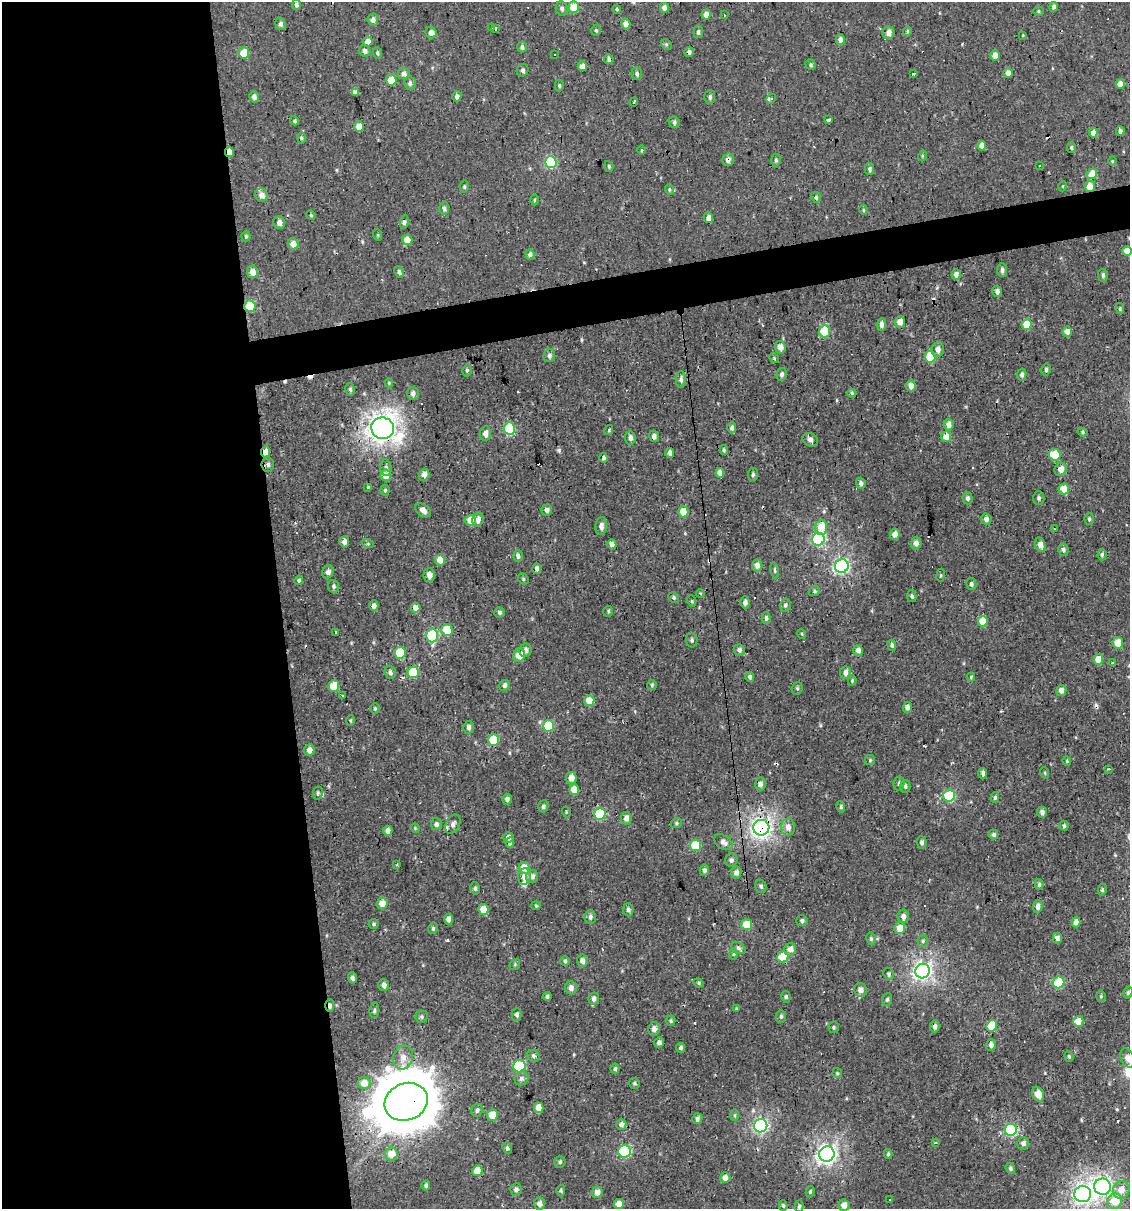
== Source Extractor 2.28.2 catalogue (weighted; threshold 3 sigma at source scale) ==
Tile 9 of 4 x 4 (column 1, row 3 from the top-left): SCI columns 22-1149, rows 1208-2414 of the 4599 x 4829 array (HDU 1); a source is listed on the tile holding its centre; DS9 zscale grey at full resolution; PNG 1132 x 1211 px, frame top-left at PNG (2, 2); each listed source drawn as its Kron ellipse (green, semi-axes under 4 px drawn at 4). Shown black and unused: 28% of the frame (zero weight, under 2 of 3 exposures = <1% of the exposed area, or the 3 px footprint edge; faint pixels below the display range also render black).
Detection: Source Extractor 2.28.2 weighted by HDU 2 'WHT'; one run over the whole footprint, this tile lists its part. Background -2.67e-04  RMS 0.0035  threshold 0.0156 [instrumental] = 3 sigma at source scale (4.5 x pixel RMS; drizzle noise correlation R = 1.50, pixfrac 1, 0.0396/0.0396 arcsec/px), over >= 5 px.
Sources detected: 387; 19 cosmic-ray / hot-pixel residue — neither listed nor drawn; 1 inside a brighter listed object's ellipse — not listed separately; the other 367 listed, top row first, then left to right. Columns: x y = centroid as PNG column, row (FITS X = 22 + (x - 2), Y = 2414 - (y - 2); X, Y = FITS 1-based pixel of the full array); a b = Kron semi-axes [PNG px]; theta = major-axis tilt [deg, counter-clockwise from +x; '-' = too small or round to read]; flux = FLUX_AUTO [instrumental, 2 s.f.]
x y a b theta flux
296 4 6 4 -90 1
574 7 5 5 - 10
1054 7 5 4 - 1
562 8 7 6 - 1
664 8 5 4 - 1.9
617 9 4 4 - 0.55
1038 11 5 4 - 0.5
706 14 5 4 - 2.5
724 15 3 2 - 0.58
373 20 6 5 - 1.4
280 24 6 5 - 1.1
626 24 5 4 - 2.3
492 27 3 3 - 1.1
495 29 4 2 - 0.35
596 30 5 4 - 0.52
907 31 5 4 - 0.46
698 32 6 5 - 0.75
431 33 6 5 - 2.3
888 33 6 6 - 2.3
1023 35 3 2 - 0.24
840 39 5 4 - 1.8
368 42 5 5 - 2.4
666 44 6 4 -44 0.52
522 47 5 5 - 0.89
365 51 6 5 - 1
689 52 5 4 - 1.3
244 53 5 5 - 7.6
377 53 5 4 - 0.63
555 54 3 2 - 0.27
995 55 5 5 - 2.4
609 59 5 4 - 1.2
811 65 5 5 - 0.71
582 66 5 4 - 2.9
522 70 6 5 - 1.1
914 73 3 3 - 2.7
1008 73 5 4 - 2.4
404 74 6 5 - 1.5
637 74 6 5 - 0.83
391 80 5 5 - 7.2
410 83 7 6 - 1.1
1120 84 5 4 - 4.1
559 85 6 4 -90 0.51
355 92 4 4 - 11
457 96 5 4 - 1.4
254 97 5 5 - 1.3
710 97 7 5 86 0.82
771 99 5 4 - 0.51
634 102 4 3 - 2.1
829 120 3 3 - 3.2
295 121 5 4 - 0.64
674 122 6 5 - 0.75
359 126 5 5 - 4.4
1120 131 5 4 - 1.5
1093 133 5 4 - 3.9
301 138 5 3 - 0.45
982 146 5 4 - 3.1
1071 147 5 4 - 0.45
642 150 5 3 - 0.33
229 152 5 4 - 3.3
922 156 5 3 - 0.41
728 160 6 6 - 1.5
776 160 6 4 -89 0.66
1112 161 5 3 - 0.31
551 162 6 6 - 27
609 166 5 4 - 0.51
1040 166 3 2 - 0.36
869 169 6 5 - 0.79
1092 174 5 5 - 5.8
1063 186 5 3 - 0.29
1090 186 5 5 - 4.1
464 187 6 4 79 0.6
670 189 5 4 - 0.55
262 195 7 6 - 2.5
816 197 5 4 - 0.61
534 200 5 3 - 0.33
444 208 7 5 -88 1
863 210 5 4 - 0.4
311 215 5 4 - 0.44
708 218 5 5 - 1.6
404 222 7 4 82 0.86
279 223 6 6 - 1.7
378 235 6 3 -72 0.34
246 236 5 4 - 0.58
407 240 5 5 - 3.9
293 244 6 5 - 3.5
1127 251 5 4 - 4.8
530 254 5 4 - 1.3
1002 270 7 5 -90 1.1
252 272 6 5 - 2.6
399 272 6 4 -64 0.88
956 275 5 4 - 1.4
1103 275 6 5 - 0.84
997 291 5 4 - 1.2
250 306 6 5 - 14
1120 309 5 4 - 0.48
900 322 5 5 - 3.1
882 324 6 4 87 1.6
1027 325 5 5 - 7
825 331 6 5 - 12
1067 331 5 5 - 2.5
780 347 6 5 - 2.5
938 349 7 6 - 1.8
549 356 6 5 - 1.1
930 357 6 5 - 12
774 358 5 4 - 0.43
467 370 6 4 77 0.58
1046 370 6 4 77 0.71
782 374 6 5 - 0.99
1022 375 6 4 78 0.96
681 380 8 5 -90 1.1
389 383 4 4 - 0.32
911 386 5 4 - 2.8
350 389 6 5 - 0.67
413 393 7 6 - 1.2
852 393 4 4 - 0.44
948 425 6 5 - 2.1
383 428 11 10 - 300
509 428 6 5 - 21
732 428 5 4 - 1.1
609 430 5 3 - 0.51
1083 432 5 4 - 0.52
485 434 7 5 80 1.9
654 436 6 4 -67 1.2
946 437 5 5 - 3.4
630 438 7 5 -84 1.2
810 440 8 6 -25 1.3
724 450 5 4 - 0.55
265 452 5 4 - 3.1
670 453 5 4 - 1.3
1055 455 6 6 - 8.1
604 458 5 4 - 0.73
268 465 7 6 - 1
386 468 8 5 -84 1.1
1061 469 7 6 - 2.8
720 473 5 4 - 2.6
753 474 6 5 - 0.74
386 475 6 5 - 3.7
424 475 6 5 - 2.1
861 483 5 5 - 0.92
368 487 3 3 - 0.45
1064 489 5 5 - 6.3
385 490 5 4 - 0.49
967 498 6 5 - 0.98
1039 498 7 6 - 0.86
423 510 8 5 -38 1.8
547 510 6 5 - 1.2
683 512 5 5 - 6.4
478 519 7 5 75 1.8
986 519 5 5 - 1.4
1089 519 6 4 -89 0.58
471 520 5 5 - 6
601 526 9 6 86 1.6
821 527 7 6 - 5.9
1054 529 4 2 - 0.27
895 534 5 5 - 2.4
818 539 6 6 - 41
344 542 5 5 - 1.6
916 543 6 5 - 1.6
368 544 6 4 -18 0.42
612 544 5 4 - 2
1040 545 7 5 -74 2.6
1063 550 6 5 - 1
1102 555 6 4 88 0.69
518 556 5 5 - 0.93
440 560 5 5 - 3.6
757 565 6 5 - 1.8
842 566 7 6 - 68
537 569 5 4 - 1.2
774 570 8 3 -80 0.61
328 572 6 5 - 1.6
429 575 7 6 - 2.2
940 575 6 3 81 0.4
523 579 6 5 - 0.51
299 580 5 4 - 0.64
971 584 6 5 - 0.84
333 586 6 5 - 0.84
814 591 6 5 - 0.54
700 593 4 3 - 0.34
912 596 6 4 -78 0.6
674 598 5 5 - 0.58
692 601 6 3 -71 0.4
745 602 6 5 - 1.3
785 605 6 5 - 0.93
374 606 5 4 - 1.2
416 608 5 4 - 3
608 611 5 4 - 0.5
499 612 5 5 - 0.73
766 618 5 4 - 0.97
983 621 5 5 - 6.7
447 630 6 5 - 9.1
336 632 3 2 - 0.27
802 634 5 3 - 0.37
432 635 7 6 - 23
692 640 7 5 -89 0.79
1118 643 6 5 - 4.9
892 645 5 4 - 0.77
526 650 7 6 - 1.5
739 650 6 5 - 1.1
858 650 5 5 - 1.6
400 653 6 5 - 12
519 655 6 6 - 4.4
1098 660 5 5 - 6
1113 663 3 3 - 0.74
390 672 7 5 -69 1
413 672 6 6 - 12
845 673 6 5 - 1.8
750 677 5 4 - 0.91
971 677 4 4 - 0.45
852 681 5 4 - 0.51
504 685 5 5 - 1.2
652 685 5 5 - 0.51
334 686 5 5 - 8.2
797 688 6 5 - 0.63
1061 691 5 5 - 2.1
343 696 4 3 - 0.48
589 701 5 5 - 6.7
907 707 5 4 - 1.7
375 708 5 4 - 0.51
351 720 5 3 - 0.37
549 726 6 5 - 17
469 727 6 5 - 1.1
494 740 6 5 - 14
309 750 6 5 - 1.9
870 760 5 5 - 0.47
1067 761 4 4 - 0.35
1108 769 4 3 - 0.43
983 773 5 4 - 1.5
1045 773 6 3 -71 0.38
571 778 6 5 - 3.3
899 783 7 5 83 0.9
760 784 6 5 - 1.5
905 786 6 5 - 0.79
574 790 5 5 - 4.5
318 793 6 5 - 0.68
949 796 6 6 - 27
995 797 5 4 - 0.61
507 799 5 5 - 1.1
543 806 6 5 - 0.86
841 807 5 4 - 0.65
566 812 5 3 - 0.33
1042 812 5 5 - 1
600 814 6 6 - 20
626 818 6 5 - 2.1
676 823 6 5 - 0.55
436 824 6 5 - 0.95
453 824 10 7 64 1.6
1064 826 5 4 - 0.65
788 827 8 7 - 2.1
415 828 4 3 - 0.31
761 828 8 8 - 140
388 831 5 5 - 1.7
994 835 5 4 - 0.88
508 837 5 5 - 1.4
510 842 5 4 - 1.5
723 842 10 6 -33 1.8
922 842 6 5 - 0.84
696 845 6 5 - 13
731 860 7 6 - 0.98
397 865 3 2 - 0.49
524 868 6 5 - 5.2
704 870 5 4 - 0.79
736 872 6 5 - 1.5
524 876 8 6 83 2.4
532 876 6 6 - 1.4
1039 884 5 4 - 0.55
761 886 6 5 - 0.92
475 888 6 5 - 0.65
1102 890 6 4 77 0.57
382 904 6 5 - 3.3
536 906 5 4 - 0.41
1038 907 6 4 85 1.7
483 910 5 5 - 4.7
628 910 7 5 -84 0.88
903 916 7 5 -83 1.4
590 917 7 5 88 1.1
448 919 5 4 - 1.5
802 921 5 5 - 0.77
1076 922 5 4 - 2
374 924 5 5 - 0.58
746 925 5 5 - 6.2
433 928 6 4 76 0.53
900 928 6 5 - 3.9
1057 938 5 4 - 1.6
871 939 6 5 - 0.66
923 941 5 5 - 0.62
738 948 7 5 -32 0.83
790 949 6 6 - 2.1
733 954 6 4 89 0.42
783 957 6 5 - 11
565 961 5 5 - 0.53
582 961 6 5 - 1.5
515 964 6 4 48 0.42
922 971 7 7 - 130
889 974 6 5 - 0.64
352 978 5 4 - 0.87
1059 982 6 5 - 19
698 983 5 4 - 0.53
384 985 6 5 - 1.5
571 988 6 6 - 1.6
860 990 7 6 - 2.2
1128 992 6 4 74 0.56
547 996 4 3 - 0.75
1101 996 5 4 - 0.48
786 997 6 4 -80 0.67
594 999 6 5 - 1.4
887 999 6 5 - 0.65
330 1006 6 4 89 1.1
736 1009 4 3 - 0.36
374 1010 8 4 85 0.68
517 1015 6 5 - 0.97
781 1016 6 5 - 0.75
421 1017 6 6 - 0.65
671 1021 5 5 - 0.56
1078 1021 5 5 - 4.1
935 1026 6 5 - 1.1
991 1026 6 5 - 9.6
834 1027 6 5 - 0.55
654 1029 7 5 80 1.8
659 1042 5 5 - 1.1
991 1045 6 5 - 1.3
680 1048 5 4 - 0.73
533 1056 6 5 - 0.76
1069 1056 5 4 - 0.47
403 1057 12 9 76 3.1
1127 1058 10 6 -67 2.2
519 1066 6 6 - 24
615 1069 5 4 - 0.67
837 1073 5 4 - 0.44
521 1078 7 6 - 1.1
364 1083 6 6 - 3.4
635 1083 5 5 - 0.6
1038 1094 8 5 -63 4.4
406 1102 22 18 22 2400
538 1108 5 5 - 3.5
477 1110 6 5 - 0.92
492 1115 6 5 - 5.4
735 1115 6 4 90 0.42
697 1119 5 5 - 0.86
621 1124 5 5 - 1.4
761 1126 7 6 - 69
1011 1130 6 6 - 41
935 1143 4 2 - 0.57
1023 1143 6 6 - 1.4
507 1148 6 5 - 0.7
624 1151 6 6 - 29
391 1154 6 6 - 4.1
827 1154 8 7 - 150
888 1154 5 4 - 0.53
560 1162 6 5 - 0.75
1010 1168 6 4 -69 0.65
477 1171 5 5 - 7.1
725 1178 5 5 - 2.2
426 1185 5 4 - 0.68
1103 1187 8 8 - 120
516 1189 6 5 - 1.2
561 1190 6 4 -88 0.5
1121 1190 9 8 - 3.7
597 1192 6 5 - 2.4
810 1192 6 4 74 0.48
1083 1194 8 8 - 130
890 1200 3 2 - 0.53
1115 1201 7 7 - 7.7
539 1203 6 5 - 1.7
619 1204 5 5 - 3
783 1205 5 4 - 0.57
844 1205 5 5 - 3.2
799 1206 6 4 87 0.62
Overlapping masked pixels (flux is a lower limit): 15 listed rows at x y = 689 52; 609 59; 229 152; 728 160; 1090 186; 250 306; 383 428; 265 452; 268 465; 761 828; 524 868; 783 957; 330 1006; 406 1102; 827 1154
Isophote crosses this tile's border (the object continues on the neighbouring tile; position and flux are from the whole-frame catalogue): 2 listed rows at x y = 1127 251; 1127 1058